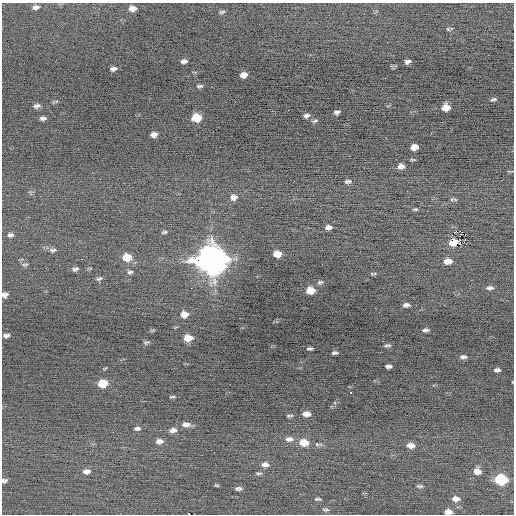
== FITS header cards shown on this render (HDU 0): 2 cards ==
NAXIS1  =                  512 / Axis length
NAXIS2  =                  512 / Axis length

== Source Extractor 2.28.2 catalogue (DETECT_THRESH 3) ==
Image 512 x 512 px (HDU 0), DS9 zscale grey, 1 PNG px = 1 image px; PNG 516 x 516 px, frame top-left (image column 1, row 512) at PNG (2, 3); no overlay
Background -0.0498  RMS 0.69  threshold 2.08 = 3 sigma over >= 5 px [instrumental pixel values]
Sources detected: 90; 2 with non-positive FLUX_AUTO (blend fragments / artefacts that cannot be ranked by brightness) are not listed; the other 88 listed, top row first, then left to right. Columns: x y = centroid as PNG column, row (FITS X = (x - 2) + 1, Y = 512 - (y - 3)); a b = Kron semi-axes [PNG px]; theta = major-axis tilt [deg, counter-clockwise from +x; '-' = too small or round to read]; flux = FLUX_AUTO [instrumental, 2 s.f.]
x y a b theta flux
35 7 9 5 10 180
132 8 8 6 6 300
222 12 8 4 12 88
448 29 6 4 -45 60
184 61 6 4 9 140
408 62 6 4 16 140
113 69 6 4 7 150
244 75 6 5 - 290
200 86 8 4 6 84
493 99 7 4 21 79
37 106 7 5 2 140
446 107 7 5 12 540
337 112 6 4 11 120
307 115 7 4 16 130
196 117 7 6 - 1100
43 118 6 4 3 130
315 121 8 3 23 73
154 134 6 5 - 220
414 147 7 5 13 430
412 160 7 3 0 55
401 166 7 5 6 260
348 181 7 4 7 120
234 197 9 6 12 260
455 199 9 4 -15 72
415 209 8 4 4 69
328 227 7 5 5 220
164 232 7 4 9 82
461 232 3 2 - 47
10 235 8 5 9 130
465 235 3 2 - 63
465 240 3 2 - 48
53 250 10 6 3 140
277 254 7 5 5 640
127 257 9 7 2 780
211 260 12 11 - 62000
448 261 8 5 4 410
23 264 7 4 17 77
75 269 8 5 15 120
130 272 7 5 15 100
373 274 9 3 2 62
99 279 9 5 19 100
320 282 9 6 14 100
490 288 8 4 6 130
310 290 7 5 7 790
5 295 6 5 - 180
406 305 7 4 6 150
184 314 8 6 10 370
425 330 6 3 0 110
6 336 6 4 8 140
188 338 8 6 6 600
146 342 9 4 19 84
387 345 8 3 2 89
310 348 5 3 - 79
334 353 5 3 - 100
463 357 7 4 -3 120
388 366 6 3 -2 140
105 368 5 3 - 42
497 370 6 4 3 120
103 383 7 6 - 1100
351 392 3 2 - 49
172 397 7 3 7 61
306 414 7 4 -1 300
288 416 7 4 -6 60
186 425 11 6 0 260
137 428 8 5 3 120
173 430 9 6 7 210
113 432 2 2 - 41
289 439 11 7 4 240
159 441 9 6 4 220
304 442 10 7 -6 630
411 445 8 5 -4 290
214 452 2 2 - 63
263 464 8 6 -79 150
266 465 7 5 -54 120
86 471 8 5 5 260
477 471 8 7 - 340
259 473 9 3 5 73
501 479 8 6 -6 3000
4 480 6 4 7 110
217 485 7 3 -9 52
420 486 8 4 -5 85
240 488 6 5 - 88
237 489 5 4 - 64
317 499 8 4 0 76
456 499 8 6 -3 250
325 510 9 4 -6 81
448 512 7 5 3 250
189 514 2 2 - 840
At the frame edge (FLAGS 8, measured only in part): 4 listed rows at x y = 5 295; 4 480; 448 512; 189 514
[2 non-positive-flux detections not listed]